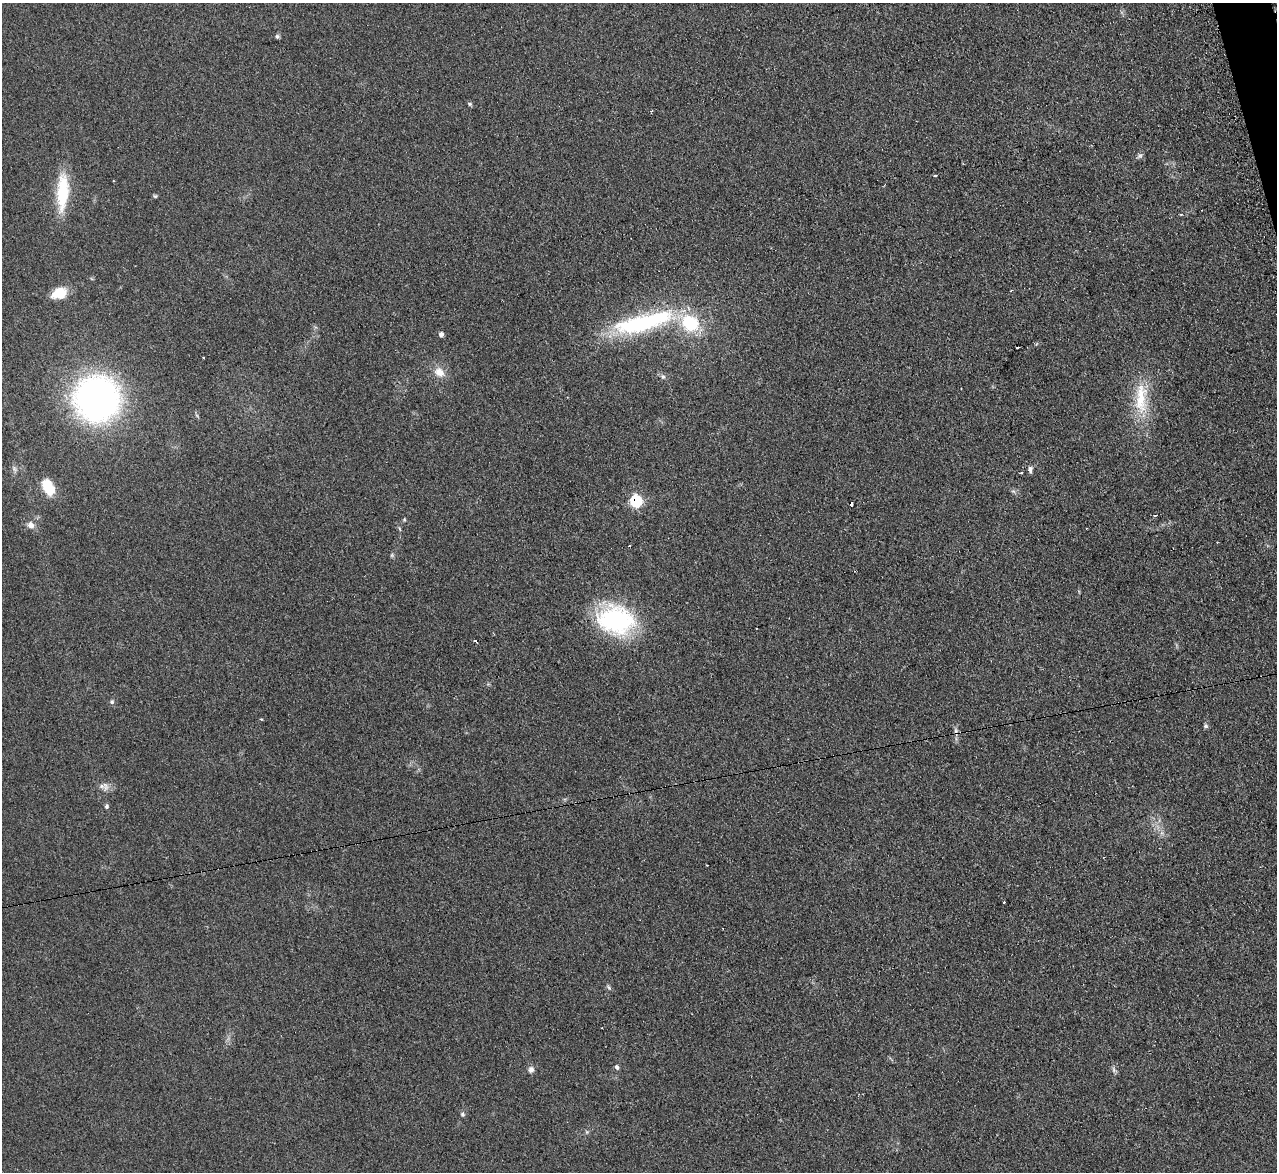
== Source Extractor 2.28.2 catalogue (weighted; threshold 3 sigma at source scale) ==
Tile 10 of 4 x 4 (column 2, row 3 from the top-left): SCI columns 1295-2569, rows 1433-2602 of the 5128 x 5082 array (HDU 1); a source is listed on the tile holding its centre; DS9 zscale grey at full resolution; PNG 1279 x 1174 px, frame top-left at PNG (2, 3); no overlay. Shown black and unused: <1% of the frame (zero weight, under 2 of 3 exposures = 2% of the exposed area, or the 3 px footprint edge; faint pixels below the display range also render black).
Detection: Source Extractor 2.28.2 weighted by HDU 2 'WHT'; one run over the whole footprint, this tile lists its part. Background 0.221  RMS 0.015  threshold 0.0671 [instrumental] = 3 sigma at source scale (4.5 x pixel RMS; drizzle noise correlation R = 1.50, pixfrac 1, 0.05/0.05 arcsec/px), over >= 5 px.
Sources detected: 42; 3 cosmic-ray / hot-pixel residue — not listed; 1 inside a brighter listed object's ellipse — not listed separately; the other 38 listed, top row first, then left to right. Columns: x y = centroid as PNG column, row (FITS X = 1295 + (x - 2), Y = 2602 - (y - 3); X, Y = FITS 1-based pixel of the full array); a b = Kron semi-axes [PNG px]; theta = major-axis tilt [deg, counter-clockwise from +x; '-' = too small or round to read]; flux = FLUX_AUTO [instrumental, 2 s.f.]
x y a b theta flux
277 36 6 6 - 2.8
470 104 6 5 - 2.3
1140 156 8 5 36 3.4
935 175 3 3 - 3.5
63 192 43 13 87 71
155 196 5 5 - 2
1181 214 4 3 - 1.7
59 293 16 11 17 32
643 323 82 19 14 190
441 334 6 5 - 4.6
1017 347 3 3 - 18
203 357 2 2 - 1.5
439 372 15 11 -40 17
663 377 7 5 -51 3.5
1141 398 49 16 88 63
97 399 41 39 11 530
14 469 9 5 -71 4.1
1030 469 9 5 90 4.1
49 488 19 10 -61 44
636 501 6 6 - 140
851 504 3 3 - 25
1155 515 4 2 - 4.3
31 525 10 9 - 8.8
400 529 6 3 -70 1.7
392 555 6 4 72 2
616 620 40 30 -12 180
475 641 4 3 - 1.7
112 702 6 6 - 2.9
1206 726 6 6 - 2.8
105 786 13 8 -75 8.1
107 806 6 4 66 2.9
1004 902 3 3 - 2.3
609 987 8 4 -56 2.7
617 1067 6 5 - 3.7
531 1069 8 8 - 5.5
1114 1070 9 5 -83 4
462 1114 7 6 - 2.8
587 1132 6 4 -71 1.9
Overlapping masked pixels (flux is a lower limit): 1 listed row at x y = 636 501